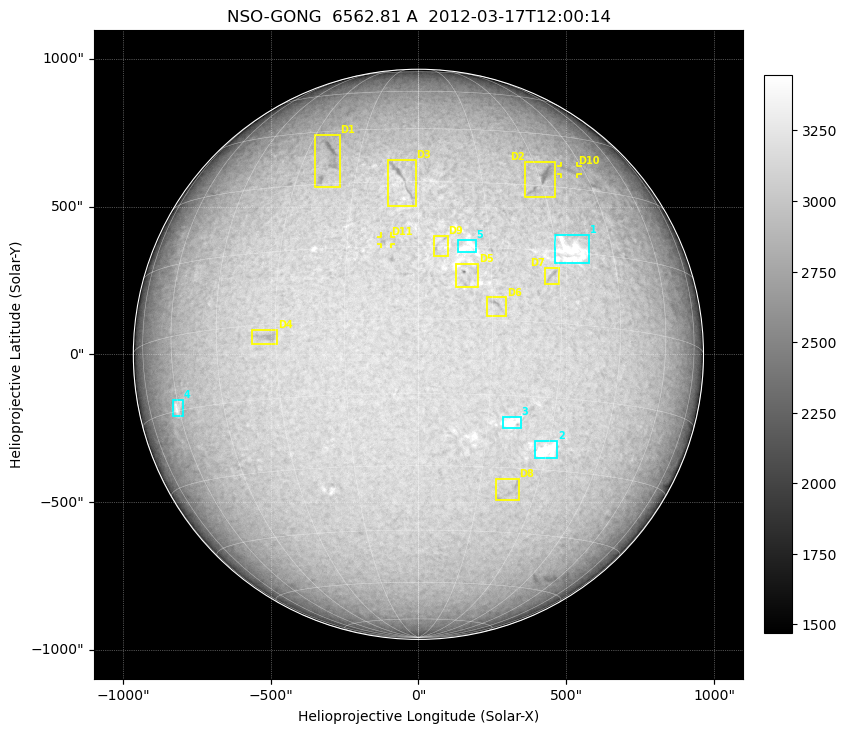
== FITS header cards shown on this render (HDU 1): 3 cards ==
TELESCOP= 'NSO-GONG'           / NSO/GONG Network
WAVELNTH=             6562.808 / [A] exact wavelength of obs
DATE-OBS= '2012-03-17T12:00:14' / Observation start date and time (UTC)

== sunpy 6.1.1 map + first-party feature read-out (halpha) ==
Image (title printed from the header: NSO-GONG  6562.81 A  2012-03-17T12:00:14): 2048 x 2048 px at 1.07 arcsec/px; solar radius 964 arcsec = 900 px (full disc in frame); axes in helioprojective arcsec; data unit not stated in the header (colour bar unlabelled)
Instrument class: HALPHA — H-alpha (6563 A) chromospheric image
Bright regions (plage): reference = the median radial profile (limb darkening/brightening removed); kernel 17 px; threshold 5 sigma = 162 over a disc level ~3041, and >= 1.075x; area >= 63 px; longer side >= 22 px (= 24 arcsec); searched inside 0.97 R_sun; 5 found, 5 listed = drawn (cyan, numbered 1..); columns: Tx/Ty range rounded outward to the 5 arcsec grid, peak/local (2 s.f.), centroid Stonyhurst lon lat
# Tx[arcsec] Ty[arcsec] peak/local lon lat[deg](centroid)
1 460..580 305..405 1.2 +34 +15
2 395..470 -355..-295 1.2 +30 -26
3 285..345 -255..-210 1.2 +20 -20
4 -830..-795 -210..-155 1.2 -60 -14
5 135..195 345..385 1.1 +10 +15
Dark features (filaments and sunspots): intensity divided by the median radial (limb-darkening) profile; local-median window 148 px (8% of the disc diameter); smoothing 5 px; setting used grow <= 0.95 with closing radius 7 px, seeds <= 0.88 or >= 162 px of the 54-px (= 58 arcsec) line detector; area >= 63 px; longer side >= 22 px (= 24 arcsec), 11 px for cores <= 0.7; searched inside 0.97 R_sun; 11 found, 11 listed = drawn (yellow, D1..; 2 of them under ~29 arcsec drawn as corner ticks so the feature stays visible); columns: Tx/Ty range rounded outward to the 5 arcsec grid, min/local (2 s.f., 1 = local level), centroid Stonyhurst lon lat
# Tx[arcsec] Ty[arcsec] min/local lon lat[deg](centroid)
D1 -355..-265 565..745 0.85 -23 +36
D2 360..465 530..650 0.85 +31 +32
D3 -105..-5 500..660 0.84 -4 +31
D4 -565..-475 30..80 0.89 -32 -2
D5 125..205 225..305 0.79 +10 +9
D6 230..300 130..195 0.88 +16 +3
D7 425..480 235..295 0.89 +28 +10
D8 260..340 -495..-420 0.91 +23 -35
D9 50..100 330..400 0.9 +4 +15
D10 480..540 605..640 0.93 +40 +35
D11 -130..-90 370..400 0.91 -7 +16
Off-limb: outside the limb everything is below the colour-scale floor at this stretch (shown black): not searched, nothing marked